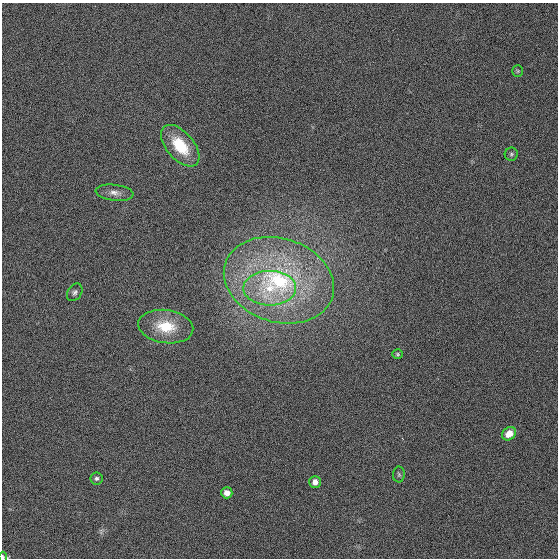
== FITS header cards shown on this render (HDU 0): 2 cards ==
NAXIS1  =                  556 / Width of image
NAXIS2  =                  556 / Height of image

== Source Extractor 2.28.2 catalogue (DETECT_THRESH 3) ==
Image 556 x 556 px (HDU 0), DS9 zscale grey, 1 PNG px = 1 image px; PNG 560 x 560 px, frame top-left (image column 1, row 556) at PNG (2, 3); each listed source drawn as its Kron ellipse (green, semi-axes under 4 px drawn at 4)
Background 1130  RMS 5.2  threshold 15.6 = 3 sigma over >= 5 px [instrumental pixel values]
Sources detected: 15; all 15 listed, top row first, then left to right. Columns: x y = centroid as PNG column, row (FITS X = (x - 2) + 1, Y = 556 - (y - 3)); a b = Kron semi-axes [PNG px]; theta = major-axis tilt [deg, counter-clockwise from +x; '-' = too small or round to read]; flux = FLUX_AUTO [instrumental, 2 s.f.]
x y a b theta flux
518 71 5 5 - 460
180 146 25 13 -50 14000
511 154 6 6 - 760
114 193 19 8 -6 2500
279 280 56 42 -18 58000
270 288 26 17 0 14000
75 292 9 6 55 1100
166 327 28 16 -8 12000
398 354 5 4 - 450
509 434 7 6 - 4600
399 474 8 6 -89 680
97 478 6 6 - 810
315 482 6 5 - 2200
227 493 5 5 - 2300
3 557 5 4 - 570
At the frame edge (FLAGS 8, measured only in part): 1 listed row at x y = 3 557